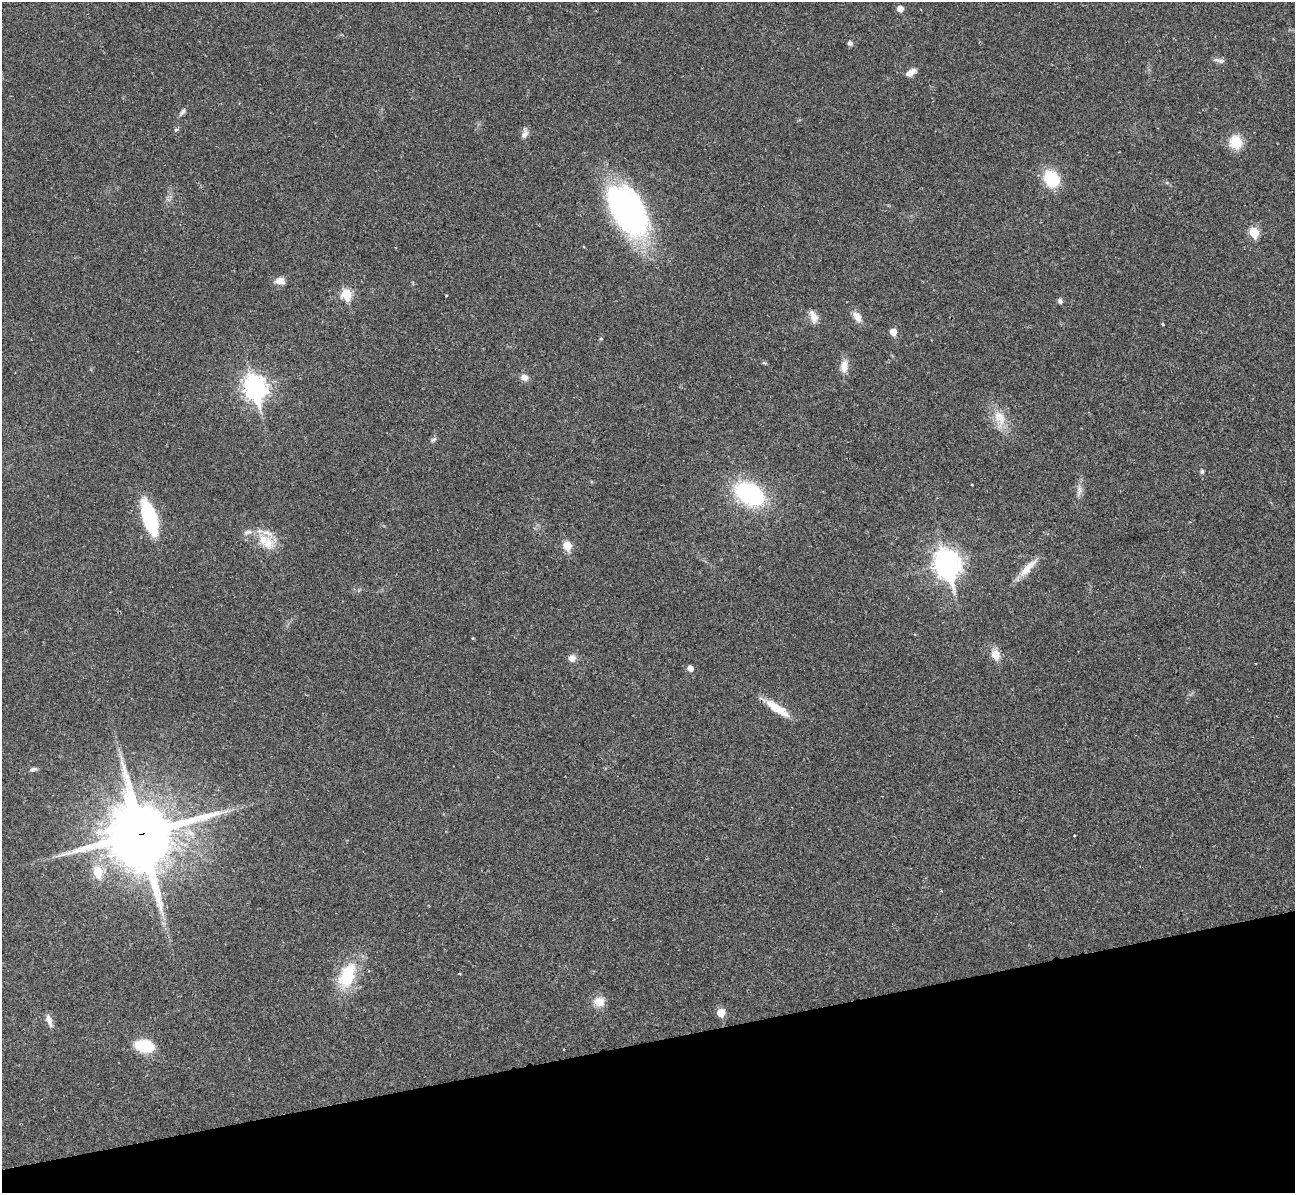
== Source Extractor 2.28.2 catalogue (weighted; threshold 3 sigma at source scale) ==
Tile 14 of 4 x 4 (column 2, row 4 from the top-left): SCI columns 1308-2600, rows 306-1496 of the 5239 x 5221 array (HDU 1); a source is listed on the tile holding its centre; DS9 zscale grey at full resolution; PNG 1297 x 1195 px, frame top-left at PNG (2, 2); no overlay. Shown black and unused: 13% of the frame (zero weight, under 2 of 3 exposures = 3% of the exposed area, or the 3 px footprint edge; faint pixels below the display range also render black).
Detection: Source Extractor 2.28.2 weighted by HDU 2 'WHT'; one run over the whole footprint, this tile lists its part. Background 0.0272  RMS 0.0041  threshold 0.0185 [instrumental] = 3 sigma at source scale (4.5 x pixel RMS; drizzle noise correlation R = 1.50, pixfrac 1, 0.05/0.05 arcsec/px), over >= 5 px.
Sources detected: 54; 2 cosmic-ray / hot-pixel residue — not listed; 2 inside a brighter listed object's ellipse — not listed separately; the other 50 listed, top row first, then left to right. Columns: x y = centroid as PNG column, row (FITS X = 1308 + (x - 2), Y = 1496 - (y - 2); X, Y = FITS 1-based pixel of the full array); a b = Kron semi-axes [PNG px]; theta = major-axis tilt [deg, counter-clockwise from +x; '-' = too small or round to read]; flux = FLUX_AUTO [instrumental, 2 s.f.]
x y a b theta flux
900 9 6 5 - 3.6
850 43 7 6 - 1.2
1219 60 16 5 -12 1.6
911 72 13 7 31 3
182 112 12 5 55 1.3
176 130 4 3 - 1.6
525 133 14 7 74 2.1
1236 142 12 11 - 12
1051 179 16 13 -58 19
1167 183 6 4 -19 0.6
628 210 57 30 -57 120
1254 232 6 5 - 17
280 281 11 8 -5 3.4
346 294 6 6 - 24
446 296 3 2 - 0.43
1060 301 7 6 - 1.1
857 317 15 9 -61 3.7
814 319 16 11 -56 3.5
1163 324 3 3 - 0.97
893 332 5 5 - 4.9
764 363 6 4 -1 0.55
844 366 16 9 85 4.7
524 377 10 8 -34 2.4
255 388 11 8 -74 280
1000 419 29 16 -82 8.7
433 439 9 5 31 1
1202 471 5 4 - 1
972 485 2 2 - 0.42
1079 490 21 7 84 2.9
749 494 27 18 -31 53
149 517 27 10 -72 52
248 532 14 7 14 2.1
268 542 21 17 -51 8.7
567 546 6 5 - 12
947 564 12 9 -73 400
1028 568 31 8 46 5.9
996 655 10 8 -76 6
572 658 10 9 - 2.3
690 668 5 5 - 2.9
777 708 34 9 -33 9.3
33 769 11 5 13 1.2
141 834 25 23 -73 3000
98 872 7 6 - 17
941 891 3 3 - 0.47
459 973 3 2 - 0.42
347 976 39 20 67 20
599 1002 15 14 - 4.5
721 1013 5 5 - 8.7
49 1020 16 6 -70 2.5
144 1046 16 11 -12 18
Overlapping masked pixels (flux is a lower limit): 1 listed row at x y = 141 834